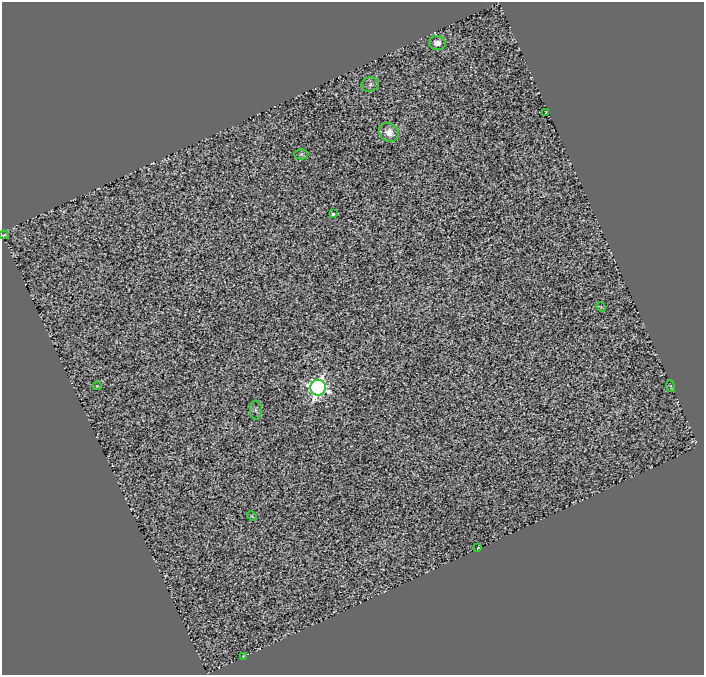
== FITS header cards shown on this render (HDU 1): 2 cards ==
NAXIS1  =                  702
NAXIS2  =                  673

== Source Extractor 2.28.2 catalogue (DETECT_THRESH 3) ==
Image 702 x 673 px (HDU 1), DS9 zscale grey, 1 PNG px = 1 image px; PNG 706 x 677 px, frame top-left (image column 1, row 673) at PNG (2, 2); each listed source drawn as its Kron ellipse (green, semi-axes under 4 px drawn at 4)
Background 0.536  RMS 0.51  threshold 1.53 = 3 sigma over >= 5 px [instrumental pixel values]
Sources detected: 15; all 15 listed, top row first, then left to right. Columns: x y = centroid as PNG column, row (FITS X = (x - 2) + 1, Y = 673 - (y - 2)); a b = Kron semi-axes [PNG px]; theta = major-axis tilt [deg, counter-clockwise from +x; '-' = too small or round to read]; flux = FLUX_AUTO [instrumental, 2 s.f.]
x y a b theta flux
437 43 8 7 - 280
370 84 9 7 16 120
546 112 3 2 - 24
389 132 10 8 -34 420
301 154 7 5 1 60
333 214 3 3 - 70
4 235 5 3 - 44
601 307 5 4 - 36
97 386 4 3 - 30
671 386 6 2 -77 28
318 388 8 7 - 15000
256 410 9 6 -90 85
252 516 5 3 - 34
478 548 3 2 - 25
243 656 3 3 - 21
At the frame edge (FLAGS 8, measured only in part): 1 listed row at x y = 4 235